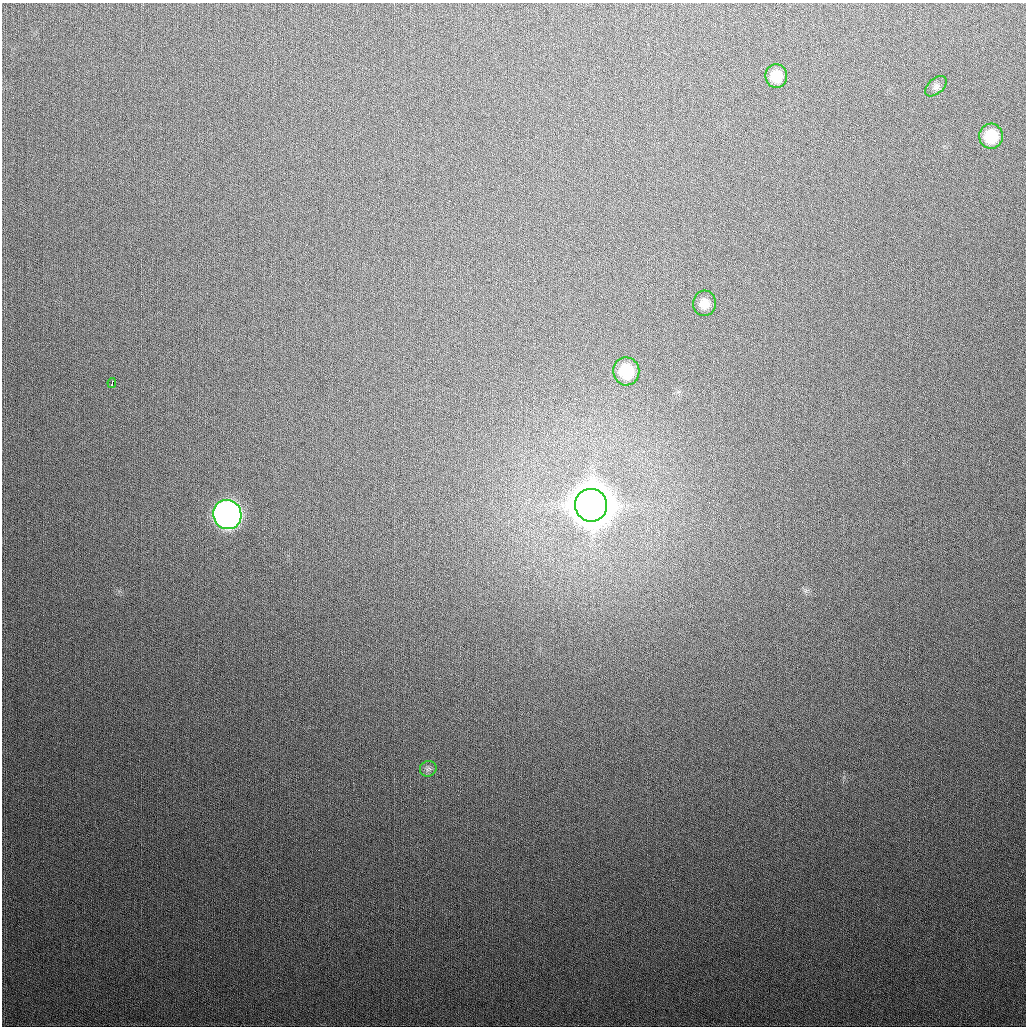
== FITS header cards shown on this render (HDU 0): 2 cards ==
NAXIS1  =                 1024
NAXIS2  =                 1024

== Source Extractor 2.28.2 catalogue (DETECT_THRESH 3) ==
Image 1024 x 1024 px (HDU 0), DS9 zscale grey, 1 PNG px = 1 image px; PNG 1028 x 1028 px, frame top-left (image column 1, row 1024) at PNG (2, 3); each listed source drawn as its Kron ellipse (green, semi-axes under 4 px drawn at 4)
Background 331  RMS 13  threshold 38.2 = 3 sigma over >= 5 px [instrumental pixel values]
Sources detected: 9; all 9 listed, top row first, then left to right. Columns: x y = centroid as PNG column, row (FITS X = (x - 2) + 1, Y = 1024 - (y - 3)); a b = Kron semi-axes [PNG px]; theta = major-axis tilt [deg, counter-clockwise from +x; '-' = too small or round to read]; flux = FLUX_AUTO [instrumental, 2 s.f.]
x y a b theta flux
776 76 12 11 - 1.5e+04
936 86 13 7 41 3.6e+03
991 136 12 12 - 2.6e+04
704 303 12 11 - 9.7e+03
626 371 14 13 - 3.2e+04
112 383 5 3 - 4.2e+03
591 505 16 16 - 4.6e+06
227 514 15 14 - 5.1e+05
428 769 8 7 - 3.1e+03